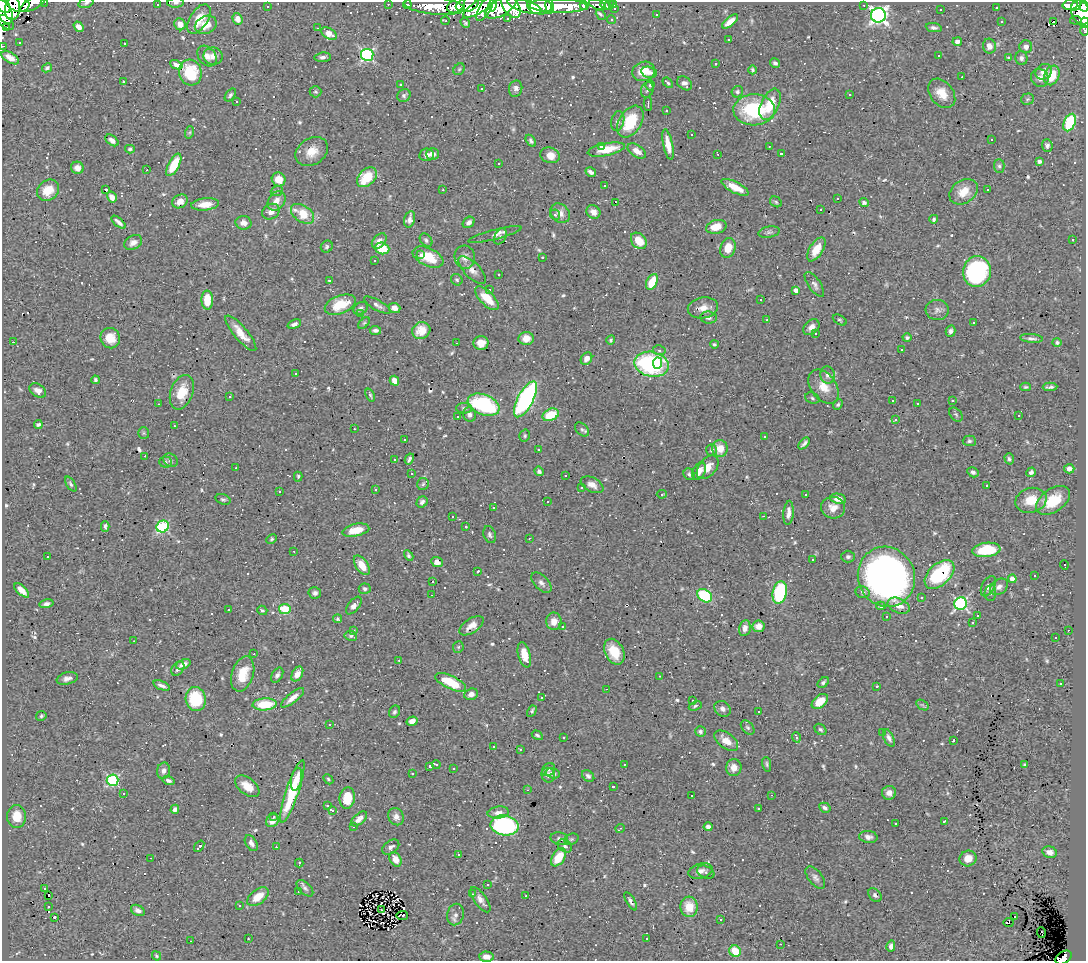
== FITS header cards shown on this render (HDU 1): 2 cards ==
NAXIS1  =                 1084
NAXIS2  =                  959

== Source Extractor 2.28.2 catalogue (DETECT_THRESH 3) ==
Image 1084 x 959 px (HDU 1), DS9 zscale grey, 1 PNG px = 1 image px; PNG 1088 x 963 px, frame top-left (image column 1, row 959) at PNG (2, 2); each listed source drawn as its Kron ellipse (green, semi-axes under 4 px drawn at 4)
Background 0.461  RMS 0.029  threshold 0.0857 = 3 sigma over >= 5 px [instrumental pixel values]
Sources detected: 751; of the 751, the 500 brightest by FLUX_AUTO listed and drawn (251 fainter detections omitted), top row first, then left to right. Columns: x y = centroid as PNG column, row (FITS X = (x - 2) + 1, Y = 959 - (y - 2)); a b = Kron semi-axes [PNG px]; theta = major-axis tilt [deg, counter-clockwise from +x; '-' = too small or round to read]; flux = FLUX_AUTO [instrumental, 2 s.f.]
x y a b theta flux
45 2 3 2 - 3.6
86 3 8 4 17 3.6
176 3 8 4 4 4.8
18 4 11 8 -14 320
33 4 14 5 29 7.2
388 4 2 2 - 4.1
614 4 3 3 - 8.2
3 5 8 6 -56 450
157 5 3 3 - 42
407 5 4 3 - 11
456 5 9 6 36 330
467 5 12 7 16 250
492 5 7 4 80 43
584 5 5 4 - 8.5
597 5 9 4 -23 20
605 5 5 3 - 13
609 5 5 4 - 16
864 5 3 2 - 3.5
1070 5 7 5 12 110
1076 5 6 3 63 99
267 6 3 2 - 3
435 6 30 8 -5 190
511 6 13 7 -55 260
524 6 18 6 -17 460
539 6 12 8 -8 270
550 6 7 4 -83 93
558 6 29 7 -1 300
1084 6 5 3 - 110
479 7 18 6 32 230
501 7 18 8 31 260
485 8 14 5 59 140
996 8 3 3 - 33
13 9 11 7 81 290
615 9 3 3 - 4.1
941 10 3 3 - 34
4 11 14 7 -58 610
1081 13 12 9 -61 420
601 14 6 3 -57 7.8
656 15 3 2 - 3
878 15 7 7 - 710
508 18 3 2 - 3.9
199 19 16 9 57 32
237 19 6 5 - 11
611 20 4 4 - 2.9
1076 20 6 3 -5 10
445 21 4 2 - 3
730 21 10 4 39 17
1001 21 3 3 - 8.1
1054 21 3 3 - 1900
6 22 9 6 -38 63
465 23 5 3 - 3.6
1084 23 5 4 - 27
180 24 6 5 - 14
206 25 11 8 25 28
79 27 6 4 -53 11
7 28 4 3 - 4.9
317 28 3 2 - 8
934 28 8 4 -10 6.2
1084 30 5 3 - 8.3
329 34 8 5 -30 23
729 39 3 3 - 39
19 42 3 3 - 6.3
957 42 5 4 - 7.2
124 43 3 3 - 7.5
3 46 3 2 - 3.8
989 46 7 6 - 13
1026 47 6 6 - 8.8
367 55 6 6 - 330
207 56 11 8 -51 14
213 56 9 8 - 12
939 56 3 3 - 100
322 57 8 4 7 6.3
1008 57 3 3 - 11
10 58 10 5 -30 14
1021 58 7 6 - 6.6
716 63 3 3 - 2.9
775 63 5 4 - 5.6
176 65 6 4 -25 6.7
47 68 5 4 - 3.6
459 69 6 5 - 3.2
753 70 4 4 - 3.6
644 71 11 9 19 27
649 72 8 5 -14 8.6
1044 72 9 7 40 16
190 73 13 11 -75 53
1052 75 10 7 67 48
962 77 3 2 - 8
1040 78 9 8 - 11
123 81 3 2 - 3.3
668 83 6 3 -40 3.9
685 83 8 6 -37 6.8
401 85 3 3 - 38
650 85 5 4 - 2.8
482 89 3 3 - 7.7
516 89 8 6 75 8.3
647 90 8 6 70 4.8
315 92 6 5 - 3.4
737 92 6 5 - 4
942 93 16 11 -51 28
850 94 3 3 - 4.7
230 95 7 4 54 4.3
404 95 7 6 - 4.5
1027 99 6 5 - 3.8
236 101 3 3 - 44
648 104 7 2 89 3.4
770 104 16 9 66 48
754 110 21 15 1 150
666 111 3 3 - 9.8
618 121 10 6 76 6.5
630 122 17 11 58 65
1070 123 9 5 68 120
190 132 6 4 71 3
691 135 3 3 - 9
112 140 7 4 -36 8.1
992 140 3 3 - 150
531 141 6 4 -58 3.9
668 144 15 4 -78 23
1047 145 6 5 - 5.9
601 146 4 3 - 4.4
769 146 3 3 - 4
130 149 5 3 - 3
606 149 19 6 11 39
637 151 10 6 -33 15
312 152 17 13 33 29
781 153 3 3 - 4.6
432 154 6 5 - 13
718 154 3 2 - 11
427 155 7 6 - 8.7
550 155 10 7 -16 20
1039 161 4 3 - 5.1
498 163 3 3 - 8.1
174 165 12 5 62 53
999 166 7 5 -89 4.5
77 168 6 6 - 12
147 170 3 2 - 5.2
591 172 6 3 -32 7
367 177 11 8 45 63
279 179 7 6 - 26
605 186 3 3 - 3.4
735 187 15 5 -27 29
48 190 12 9 40 34
106 190 3 3 - 8.7
443 190 3 2 - 4.4
988 190 3 3 - 8.8
277 191 6 4 22 3.4
964 192 15 11 33 30
112 197 6 4 -58 13
838 198 3 2 - 3.8
180 201 8 6 31 15
276 201 11 8 53 14
615 202 3 2 - 530
776 202 6 5 - 3.1
864 202 5 4 - 5.2
205 204 14 6 6 22
820 210 3 2 - 4.2
271 212 9 7 28 14
593 212 7 6 - 12
560 213 11 8 -42 15
303 214 13 8 -34 47
555 215 5 4 - 3.1
410 219 8 5 76 7.9
934 219 4 3 - 4.1
119 222 8 3 -41 7.2
469 222 6 5 - 7.3
243 223 8 6 -13 11
716 227 10 7 13 30
769 232 11 5 10 5.9
495 235 27 5 14 10
500 236 8 5 60 4.9
1073 239 3 3 - 14
426 240 7 5 -48 4.4
379 241 9 6 48 13
639 241 9 7 -48 28
133 242 9 7 28 10
327 247 6 5 - 4.3
382 248 7 5 -17 53
728 248 10 7 73 29
816 249 13 6 57 32
420 254 3 2 - 7.8
428 257 16 9 -24 51
465 257 11 10 - 13
542 257 3 3 - 23
375 261 3 3 - 24
472 270 18 7 -45 14
977 272 15 14 - 260
499 274 3 2 - 3.1
330 280 3 3 - 110
457 280 6 5 - 3.5
652 282 8 5 65 41
814 284 14 6 -55 9
489 290 3 3 - 3.1
796 290 4 4 - 13
487 298 15 7 -45 34
207 300 9 6 -88 48
761 300 3 3 - 77
340 305 16 9 21 47
377 305 15 5 -29 7.8
360 308 8 5 33 5.7
394 308 6 5 - 13
703 308 15 10 10 19
937 310 11 10 - 10
361 314 3 3 - 31
708 317 8 6 -6 7.1
767 320 3 3 - 11
840 320 7 4 -31 3.4
364 323 7 4 44 3
974 323 3 3 - 50
294 324 7 4 20 6.4
811 327 9 6 43 12
375 330 6 4 -5 5.1
421 331 9 8 - 23
951 331 6 4 73 6
241 333 22 6 -50 25
815 333 3 3 - 4
110 338 10 9 - 27
526 338 7 6 - 18
907 338 4 4 - 4.1
1031 338 11 4 -4 5.6
611 340 5 4 - 3.1
13 342 3 2 - 6
1057 342 4 4 - 5.2
456 343 3 2 - 3.8
481 343 7 7 - 18
714 344 4 3 - 3.2
901 349 3 3 - 49
659 350 6 5 - 3.9
586 359 7 5 53 11
658 363 6 4 84 29
651 364 17 12 -12 250
296 374 3 3 - 32
828 375 8 7 - 7.5
95 380 4 3 - 3.6
394 381 5 4 - 14
824 387 19 12 -54 29
1026 387 5 4 - 3.1
1050 387 7 3 2 4.5
38 391 9 6 -32 11
182 392 18 11 70 39
370 395 7 4 -68 2.9
229 397 3 3 - 51
812 398 7 5 -20 4.3
525 399 20 8 62 360
893 401 3 3 - 10
952 401 3 3 - 5.1
917 403 3 3 - 5.2
158 404 3 2 - 5
484 405 17 10 -21 220
838 405 6 4 49 2.9
464 408 8 5 -1 4.8
956 414 8 5 -49 3.6
470 415 7 6 - 6.4
551 415 8 6 24 53
1019 416 3 3 - 5
458 417 3 2 - 3.7
896 420 4 3 - 26
38 424 4 3 - 4.4
174 426 3 2 - 2.8
354 429 3 2 - 3.3
582 429 8 5 -44 4.5
144 433 6 5 - 3.1
525 436 6 5 - 3.2
764 437 3 3 - 4.2
405 440 3 2 - 3.5
969 441 6 5 - 4
804 443 7 3 45 5.1
720 449 8 7 - 27
538 450 3 2 - 4.3
712 450 6 5 - 5.8
145 456 3 2 - 5.9
394 459 3 3 - 42
409 459 6 3 61 4.4
1009 459 5 4 - 3.8
170 460 8 6 -31 4.7
166 462 6 5 - 3.5
708 467 13 8 49 21
236 468 3 2 - 3.2
1069 469 5 4 - 8.7
539 471 5 4 - 5.3
699 471 9 6 64 15
973 472 6 4 -30 5.6
1031 472 5 4 - 5.4
411 474 3 3 - 36
689 474 6 5 - 4
565 475 3 3 - 25
298 477 5 4 - 4.1
71 484 8 4 -57 4
423 484 6 5 - 3.6
592 485 12 7 -27 13
987 486 3 3 - 500
581 487 3 3 - 22
375 489 3 2 - 3.7
279 492 3 3 - 130
662 494 5 3 - 3.5
806 494 3 3 - 100
223 499 8 5 -19 3.7
838 499 8 5 -10 15
1031 500 16 12 16 37
1053 500 19 11 35 49
547 501 3 3 - 32
422 502 6 5 - 5.9
493 508 3 2 - 11
833 508 12 10 -3 19
789 513 12 5 86 11
452 516 3 3 - 4.8
763 516 3 2 - 27
105 526 5 3 - 3.9
163 526 6 5 - 170
466 527 3 3 - 26
356 530 14 6 12 34
490 535 9 6 -70 5.1
529 538 3 2 - 3.2
272 539 5 3 - 3.1
986 550 14 7 7 74
294 551 3 2 - 3.2
409 556 5 4 - 4.3
48 557 3 3 - 4.3
848 557 7 6 - 5.3
812 559 3 3 - 5.4
437 562 6 5 - 11
362 565 11 6 -56 25
1064 565 5 2 - 4.3
477 572 3 3 - 9.3
940 574 18 10 43 160
1034 576 3 3 - 19
886 577 30 28 -67 930
1012 579 4 4 - 16
433 582 3 3 - 27
541 583 12 7 -46 8.3
988 586 11 6 62 8.1
999 587 10 7 36 11
365 589 6 5 - 4.3
22 590 9 4 -43 14
863 592 7 6 - 4.3
315 593 6 5 - 5.3
780 593 11 7 78 180
990 593 8 6 86 5.2
432 595 3 2 - 4.2
705 596 8 6 -35 140
921 598 3 3 - 41
46 604 7 4 12 5.8
961 604 6 6 - 290
354 606 10 5 51 9.2
881 606 5 4 - 4.4
899 606 12 7 -23 16
285 609 6 5 - 110
229 610 3 3 - 5.5
262 610 5 4 - 3.3
978 615 3 3 - 330
886 616 3 3 - 3.4
337 619 4 4 - 3.3
554 621 8 7 - 16
973 623 3 3 - 170
472 626 14 7 35 16
562 626 3 3 - 5.3
759 626 6 6 - 11
745 628 8 5 79 9.8
354 630 3 3 - 3.8
1068 630 3 2 - 15
351 636 6 5 - 3.3
1055 638 3 3 - 3.2
134 641 2 2 - 3
458 647 6 5 - 3.3
614 652 14 9 -64 40
254 654 3 2 - 4.4
524 655 13 6 -75 27
399 660 3 2 - 6.5
183 664 7 4 22 10
178 669 8 5 54 6.5
243 674 18 10 72 41
297 674 8 5 61 17
277 675 8 5 60 5.9
660 676 3 3 - 3.5
67 678 11 6 13 9.5
451 682 17 6 -26 69
823 682 6 4 43 4
1061 683 3 3 - 45
162 685 9 4 -20 8.3
877 686 3 3 - 5
607 689 2 2 - 3.1
471 694 7 5 19 11
293 698 14 5 39 16
542 698 3 3 - 3.8
196 699 12 10 -79 73
693 700 3 2 - 5.9
820 702 9 6 39 27
265 704 12 6 4 57
922 705 7 4 -34 3.2
695 706 7 4 23 3.3
723 709 9 7 -36 7.8
532 711 6 3 60 4.4
394 712 6 5 - 3.9
759 712 3 3 - 56
41 716 5 5 - 3.1
412 721 5 4 - 11
330 724 3 2 - 3.2
748 727 8 5 -49 4.2
820 729 6 5 - 3.9
700 731 5 5 - 4.8
882 733 3 3 - 58
537 735 6 4 -31 3.9
564 737 3 3 - 5.8
796 737 5 4 - 3.9
889 738 9 5 -65 6.5
954 740 3 3 - 10
726 741 14 7 -37 21
493 746 3 3 - 18
520 749 3 2 - 3
436 764 4 3 - 5
624 764 3 2 - 4.3
767 764 7 4 -78 3.6
1025 765 3 3 - 3
430 766 3 3 - 8.7
453 768 3 3 - 5.1
734 768 8 7 - 13
549 770 7 6 - 3.9
164 771 8 6 78 8.9
553 773 7 5 -16 7.7
412 774 3 3 - 6.4
548 775 7 6 - 8
588 776 7 5 -40 5.3
296 779 11 5 78 13
328 779 6 4 -48 3.3
113 780 6 5 - 200
168 780 6 4 -16 5.6
247 786 14 8 -38 24
613 786 3 3 - 11
528 790 3 2 - 5.9
292 791 33 6 71 93
123 793 3 3 - 17
889 793 7 7 - 11
772 795 3 2 - 17
692 796 3 3 - 60
347 798 11 7 82 33
327 806 3 3 - 7.8
825 808 6 4 -31 5.7
175 809 5 4 - 6.1
759 809 3 3 - 23
333 810 3 3 - 13
498 813 11 6 7 12
17 816 11 9 -90 33
274 817 3 3 - 3.8
396 817 9 7 -59 10
359 819 9 5 41 10
272 821 7 5 48 17
944 821 3 3 - 3.8
896 824 3 3 - 24
505 825 14 10 -10 320
353 826 3 3 - 4.4
708 827 4 4 - 6.7
620 828 5 2 - 2.8
868 837 9 6 -7 8.7
559 839 9 6 -12 5.8
571 839 7 5 20 3.6
251 843 8 5 -59 8.8
199 846 6 3 52 37
565 846 8 6 -38 5.3
276 847 3 2 - 12
391 847 9 6 37 8
1050 852 7 5 -14 10
458 854 3 2 - 6.8
558 857 10 6 55 47
151 858 3 2 - 9.6
968 858 8 7 - 22
395 859 7 5 -59 21
299 863 4 3 - 14
701 871 12 7 16 11
706 872 9 6 -25 5.7
815 878 13 7 -51 8.2
487 885 3 3 - 4.5
44 888 3 2 - 3.9
305 888 10 5 -44 5.6
298 891 3 2 - 4.5
473 894 3 2 - 3.1
875 895 8 5 -48 5.5
49 896 3 2 - 13
526 896 3 2 - 24
258 897 12 7 38 33
481 900 15 6 -54 11
631 901 10 4 -59 5.8
240 906 3 3 - 100
48 907 3 3 - 4.7
689 907 10 9 - 34
138 910 7 5 -27 7.1
382 910 3 2 - 3.5
402 915 6 3 6 3.6
456 915 11 8 75 8.6
1014 916 3 2 - 3.8
54 917 3 2 - 19
721 919 3 3 - 6.4
1008 923 5 3 - 6.9
1041 933 5 3 - 13
647 938 3 3 - 3.3
248 939 3 2 - 2.9
191 941 3 2 - 14
780 944 3 2 - 4.3
891 946 5 4 - 6.2
735 951 6 5 - 45
156 956 5 3 - 2.8
487 957 7 5 -4 14
1063 958 9 6 33 88
At the frame edge (FLAGS 8, measured only in part): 12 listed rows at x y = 45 2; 86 3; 176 3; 18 4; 33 4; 3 5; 1084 6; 4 11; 1084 23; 1084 30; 3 46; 1063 958
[251 fainter detections neither listed nor drawn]